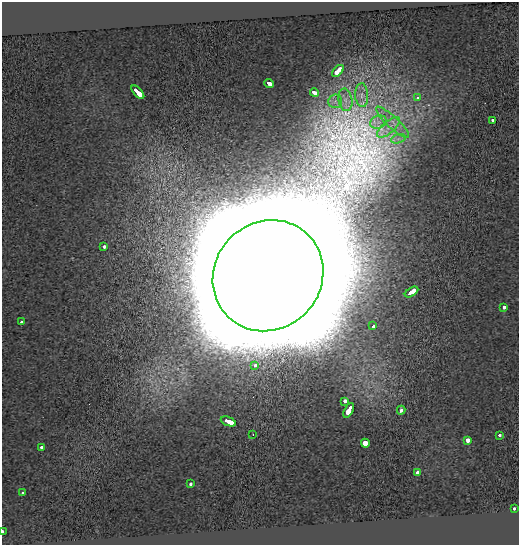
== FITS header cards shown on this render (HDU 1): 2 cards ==
NAXIS1  =                  517
NAXIS2  =                  543

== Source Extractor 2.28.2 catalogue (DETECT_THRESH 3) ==
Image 517 x 543 px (HDU 1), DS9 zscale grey, 1 PNG px = 1 image px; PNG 521 x 547 px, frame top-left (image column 1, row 543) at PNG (2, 2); each listed source drawn as its Kron ellipse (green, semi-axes under 4 px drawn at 4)
Background 0.0906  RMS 0.13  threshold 0.38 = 3 sigma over >= 5 px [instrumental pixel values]
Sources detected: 34; all 34 listed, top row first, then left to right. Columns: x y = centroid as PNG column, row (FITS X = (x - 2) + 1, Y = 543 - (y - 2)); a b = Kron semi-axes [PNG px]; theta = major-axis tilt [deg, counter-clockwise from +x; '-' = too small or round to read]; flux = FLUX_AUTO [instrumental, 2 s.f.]
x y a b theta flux
338 71 7 3 45 3.7e+02
269 84 5 3 - 2.5e+02
138 92 8 3 -47 7.0e+02
314 93 4 3 - 2.4e+02
362 95 12 6 -87 5.6e+01
417 98 3 3 - 5.9e+01
345 100 11 7 -80 6.5e+01
335 101 7 6 - 4.1e+01
493 120 3 3 - 6.0e+01
378 122 8 6 20 4.3e+01
392 122 22 5 -43 9.1e+01
389 127 14 6 40 6.2e+01
398 139 7 4 19 2.4e+01
104 247 3 3 - 1.6e+02
268 276 57 53 46 2.6e+06
412 292 7 3 34 4.8e+02
504 307 3 3 - 9.4e+01
21 322 3 3 - 5.1e+01
373 326 4 3 - 8.6e+02
255 365 3 3 - 7.6e+01
345 401 4 3 - 7.9e+01
349 410 8 4 62 6.7e+02
401 410 4 3 - 2.2e+01
228 421 8 3 -21 5.2e+02
253 435 2 2 - 5.5e+00
500 435 3 3 - 1.8e+02
468 440 3 3 - 3.0e+02
365 443 5 4 - 4.5e+02
41 447 4 3 - 7.3e+01
418 473 4 3 - 2.3e+02
191 484 3 3 - 4.7e+01
23 493 3 3 - 1.2e+02
514 509 3 3 - 4.9e+01
3 531 3 2 - 2.1e+01
At the frame edge (FLAGS 8, measured only in part): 1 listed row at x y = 3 531